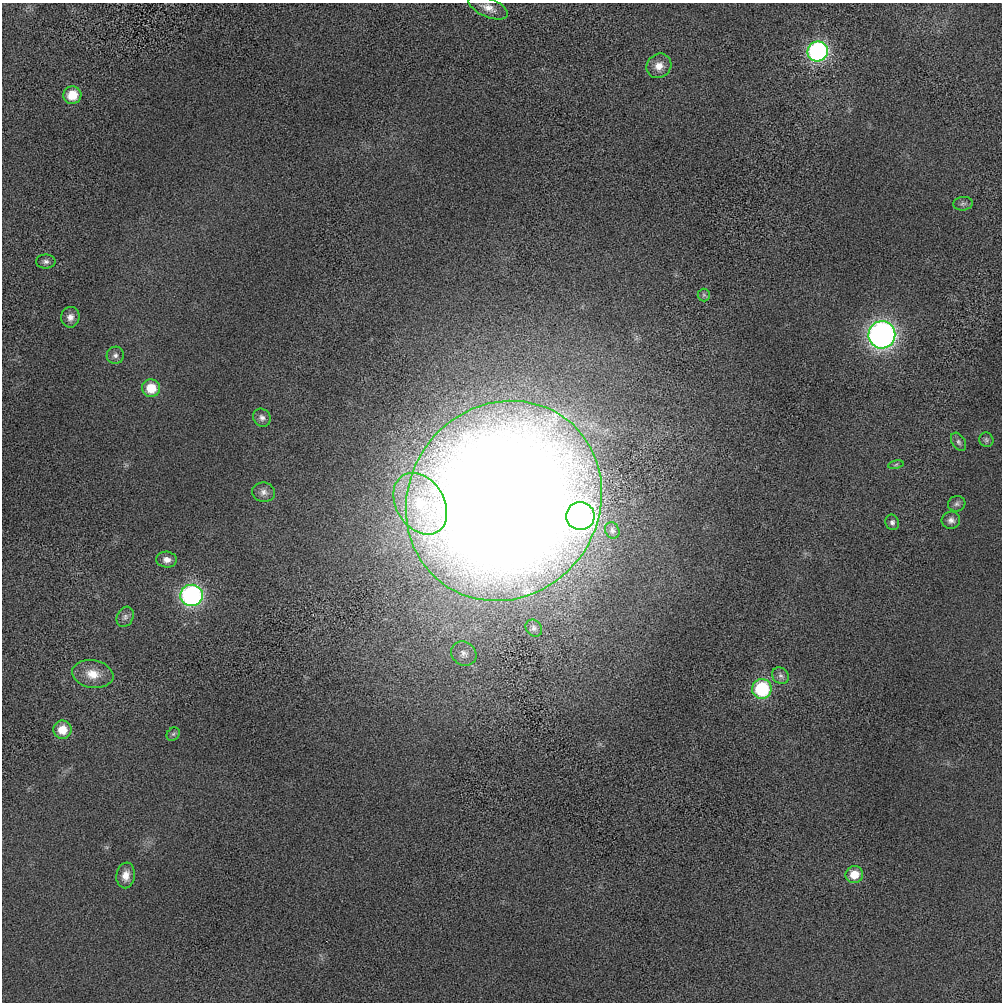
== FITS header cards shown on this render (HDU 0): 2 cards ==
NAXIS1  =                 1000 / length of data axis 1
NAXIS2  =                 1000 / length of data axis 2

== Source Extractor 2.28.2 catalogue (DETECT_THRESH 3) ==
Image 1000 x 1000 px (HDU 0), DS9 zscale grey, 1 PNG px = 1 image px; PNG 1004 x 1004 px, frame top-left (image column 1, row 1000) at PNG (2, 3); each listed source drawn as its Kron ellipse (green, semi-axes under 4 px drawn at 4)
Background -15.8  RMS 440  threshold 1320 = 3 sigma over >= 5 px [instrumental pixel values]
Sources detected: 35; all 35 listed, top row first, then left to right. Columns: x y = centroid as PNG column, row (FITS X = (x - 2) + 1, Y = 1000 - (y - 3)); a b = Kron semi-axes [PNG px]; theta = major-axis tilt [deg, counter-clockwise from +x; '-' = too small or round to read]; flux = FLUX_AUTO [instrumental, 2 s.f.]
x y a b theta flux
488 8 21 9 -23 2.9e+05
818 51 10 10 - 5.8e+06
659 66 13 11 41 3.3e+05
72 95 9 8 - 7.2e+05
963 204 10 6 6 8.7e+04
46 261 10 7 -1 1.1e+05
704 295 6 6 - 6.9e+04
70 317 10 9 - 1.9e+05
882 335 13 13 - 1.3e+07
115 355 9 8 - 1.2e+05
151 388 9 9 - 7.2e+05
262 418 9 8 - 1.3e+05
986 440 7 7 - 7.2e+04
959 442 10 6 -58 9.2e+04
896 465 8 4 9 4.9e+04
264 492 11 9 -11 1.7e+05
504 501 103 95 53 1.1e+08
420 504 33 24 -58 1.9e+06
957 504 9 7 18 9.2e+04
580 516 14 14 - 1.0e+07
951 520 9 8 - 1.5e+05
892 522 8 6 -72 9.1e+04
612 530 8 7 - 9.7e+04
167 560 10 8 -6 1.9e+05
191 595 11 10 - 6.4e+06
125 617 10 8 63 1.3e+05
534 628 9 7 -49 1.0e+05
464 653 13 11 -37 2.2e+05
93 674 21 13 -10 5.7e+05
781 676 9 7 -41 1.1e+05
762 689 10 9 - 2.2e+06
62 730 9 9 - 5.4e+05
173 734 7 6 - 6.2e+04
126 875 13 9 81 3.0e+05
854 875 9 8 - 5.1e+05